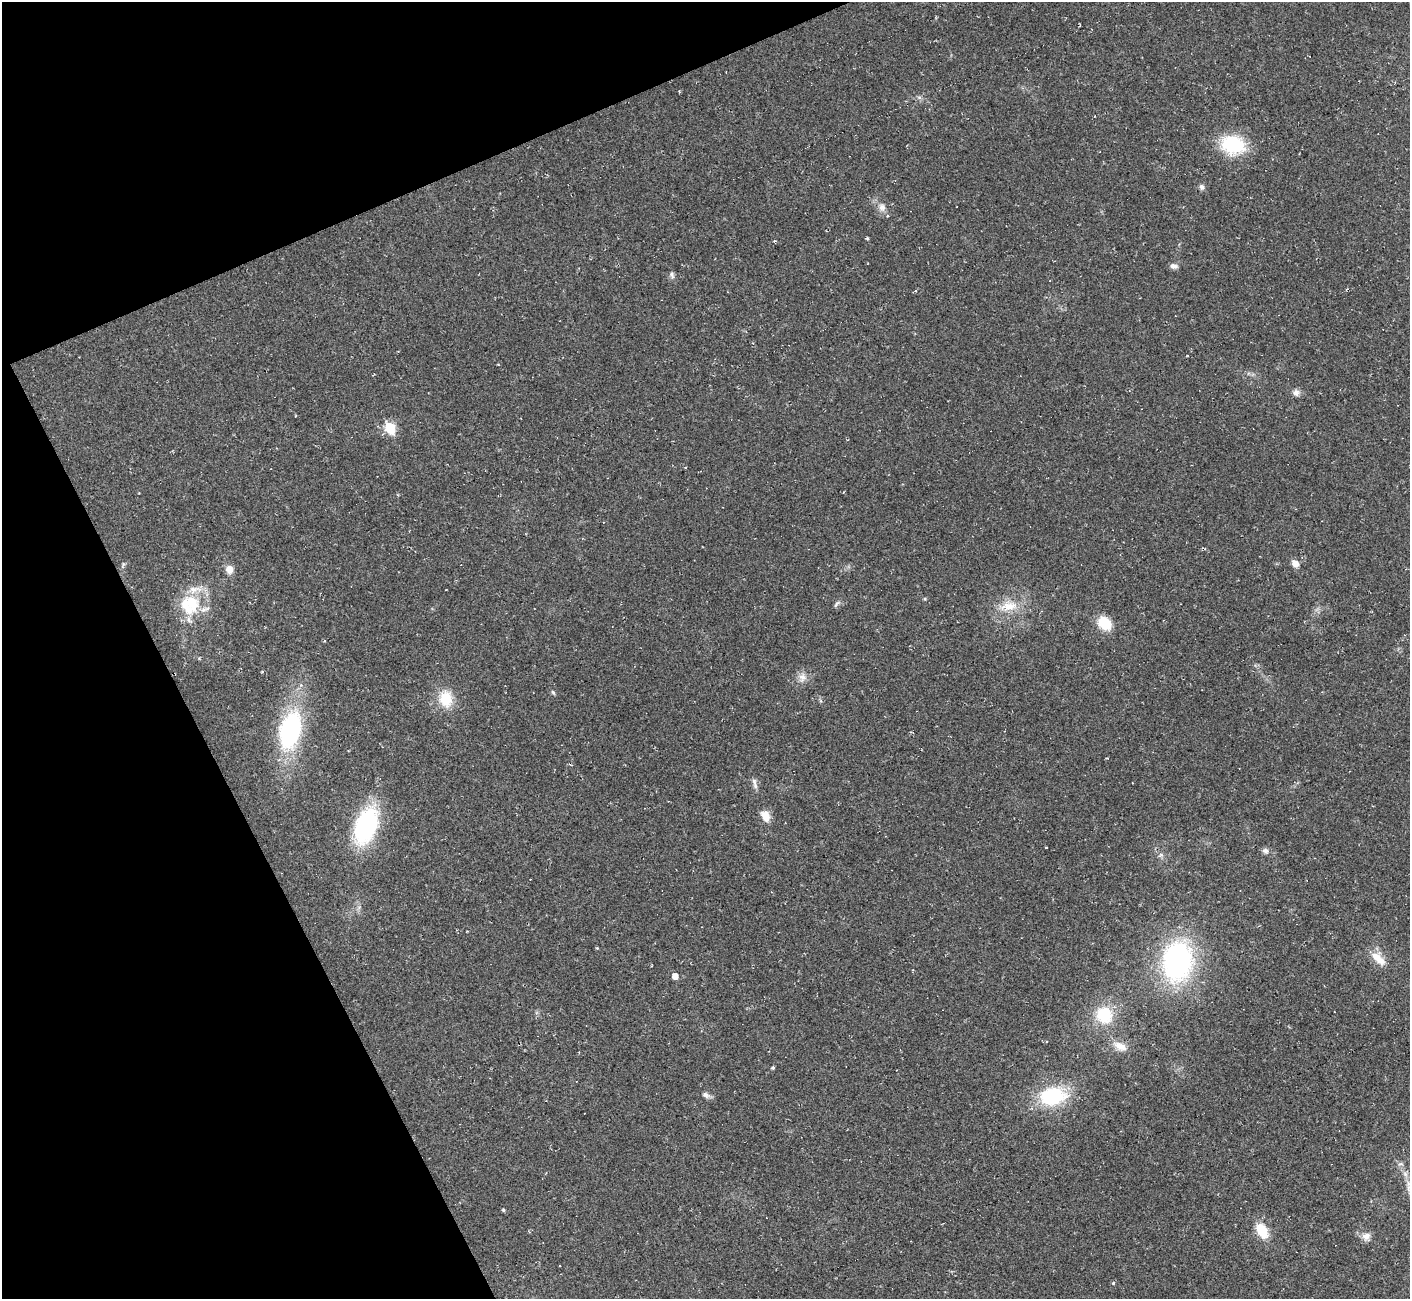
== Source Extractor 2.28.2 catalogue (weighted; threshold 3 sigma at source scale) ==
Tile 5 of 4 x 4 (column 1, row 2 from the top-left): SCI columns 3-1410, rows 2876-4172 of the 5632 x 5620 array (HDU 1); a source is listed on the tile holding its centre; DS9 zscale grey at full resolution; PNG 1412 x 1301 px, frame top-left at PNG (2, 2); no overlay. Shown black and unused: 21% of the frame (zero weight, under 2 of 3 exposures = <1% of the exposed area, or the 3 px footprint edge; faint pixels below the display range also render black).
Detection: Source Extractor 2.28.2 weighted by HDU 2 'WHT'; one run over the whole footprint, this tile lists its part. Background 0.037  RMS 0.0064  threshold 0.0287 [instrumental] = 3 sigma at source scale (4.5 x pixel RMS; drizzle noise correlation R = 1.50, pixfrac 1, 0.05/0.05 arcsec/px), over >= 5 px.
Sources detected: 47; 5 cosmic-ray / hot-pixel residue — not listed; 2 inside a brighter listed object's ellipse — not listed separately; the other 40 listed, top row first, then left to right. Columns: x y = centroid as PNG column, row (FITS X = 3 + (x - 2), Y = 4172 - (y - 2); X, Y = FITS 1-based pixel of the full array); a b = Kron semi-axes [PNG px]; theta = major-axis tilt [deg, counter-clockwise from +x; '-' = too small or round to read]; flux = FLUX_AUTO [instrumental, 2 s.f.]
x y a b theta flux
1233 144 26 19 -2 35
1202 187 7 6 - 1.9
882 207 9 9 - 3.4
1174 266 10 6 -10 2.3
672 275 10 5 -75 1.7
1296 392 9 8 - 2.8
390 427 7 6 - 31
603 522 3 2 - 0.4
1295 564 8 6 -29 4.8
229 569 9 8 - 4.8
194 589 21 9 3 7.4
446 590 3 2 - 0.44
925 599 5 3 - 0.64
192 602 12 10 -60 20
836 604 12 3 49 1.3
1010 606 22 12 7 12
1104 623 13 10 -47 20
802 677 12 10 83 4.2
553 692 6 5 - 0.94
446 699 18 14 -81 16
290 730 35 20 75 83
754 781 9 6 -73 2.3
765 816 13 9 -65 7
366 825 34 19 70 81
1265 851 8 6 -13 2.2
1160 855 7 4 70 1.1
1378 958 24 10 -43 8.8
1177 961 38 29 85 130
675 976 5 5 - 5
1104 1015 16 15 - 23
1121 1046 19 10 -22 6.1
773 1068 4 3 - 0.93
706 1095 10 7 -24 2.3
1053 1096 34 22 10 39
1401 1164 8 4 0 1.2
1408 1188 14 4 -80 3.3
503 1210 4 3 - 0.83
1262 1231 18 11 -59 14
1366 1236 12 10 22 3.9
559 1266 2 2 - 0.46
Unlisted compact peaks at least as high as the median listed source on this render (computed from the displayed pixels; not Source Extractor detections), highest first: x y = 1113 1283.